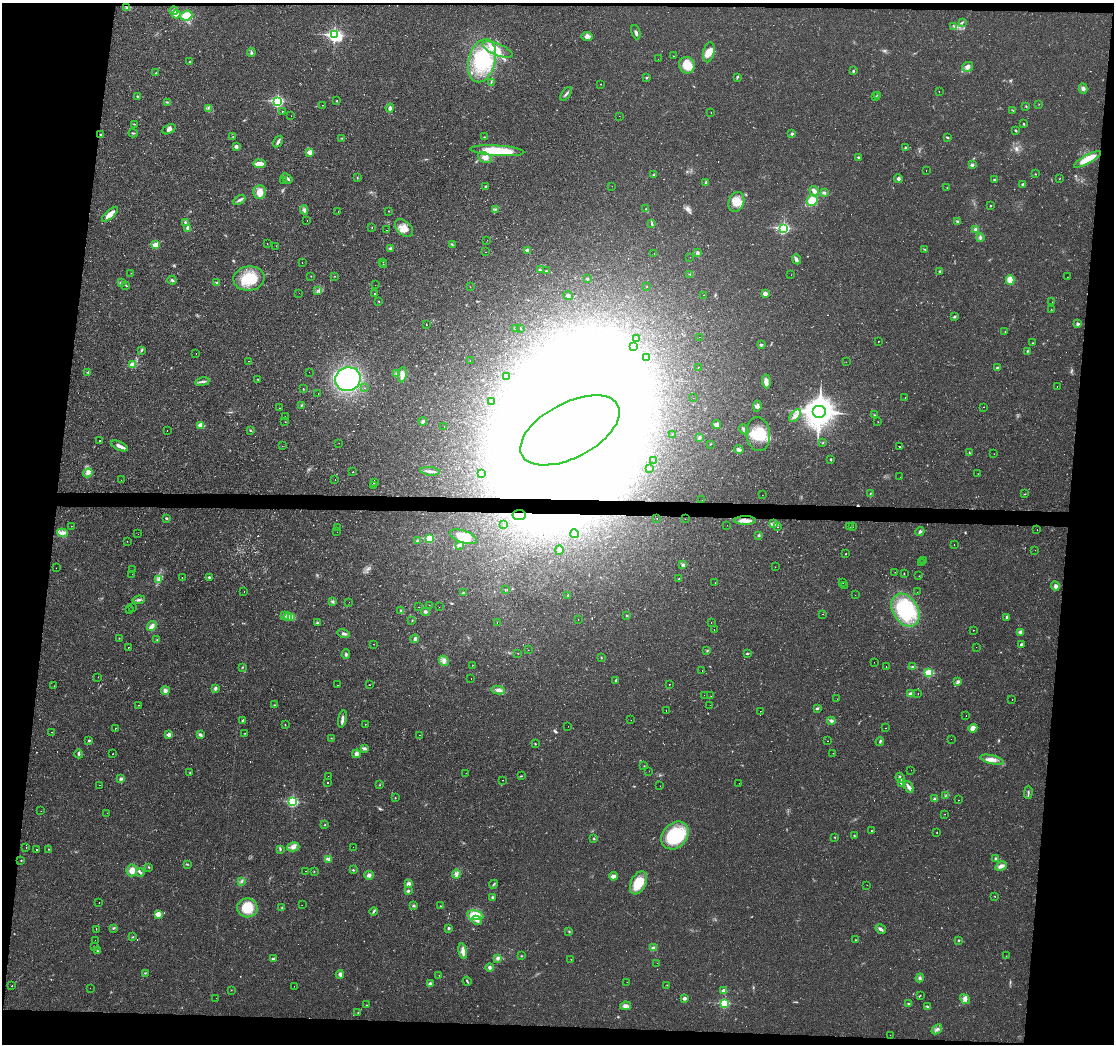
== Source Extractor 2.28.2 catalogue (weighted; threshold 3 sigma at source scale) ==
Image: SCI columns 1-4448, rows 103-4268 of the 4448 x 4473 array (HDU 1 of 3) = the unmasked area's bounding box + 8 px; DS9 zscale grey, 4 x 4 block average (1 PNG px = mean of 4 x 4 image px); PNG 1116 x 1046 px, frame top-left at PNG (2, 3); each listed source drawn as its Kron ellipse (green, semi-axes under 4 px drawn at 4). Shown black and unused: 12% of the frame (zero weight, under 2 of 3 exposures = <1% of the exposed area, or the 3 px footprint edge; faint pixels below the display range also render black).
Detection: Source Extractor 2.28.2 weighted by HDU 2 'WHT'. Background 0.0201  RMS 0.006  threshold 0.0269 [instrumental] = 3 sigma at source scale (4.5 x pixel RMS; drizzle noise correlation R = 1.50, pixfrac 1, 0.05/0.05 arcsec/px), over >= 5 px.
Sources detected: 617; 16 too faint to see at this stretch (4 x 4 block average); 17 inside a brighter object's white glare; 39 cosmic-ray / hot-pixel residue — neither listed nor drawn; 5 coinciding with a brighter row at this scale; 11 inside a brighter listed object's ellipse — not listed separately; of the other 529, all 500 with FLUX_AUTO >= 0.671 (the completeness limit of this list) listed and drawn (29 fainter detections not listed), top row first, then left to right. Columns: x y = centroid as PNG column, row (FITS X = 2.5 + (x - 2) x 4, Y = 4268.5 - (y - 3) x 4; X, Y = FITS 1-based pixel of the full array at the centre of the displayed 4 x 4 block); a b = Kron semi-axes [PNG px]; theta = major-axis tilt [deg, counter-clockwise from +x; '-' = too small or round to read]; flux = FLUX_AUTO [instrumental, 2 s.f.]
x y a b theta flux
127 7 3 3 - 4.5
174 11 4 3 - 14
176 14 4 3 - 14
186 16 6 5 - 55
962 22 4 2 - 3.1
954 27 3 2 - 3.3
636 32 7 3 -71 7.8
334 35 3 3 - 790
587 37 5 4 - 12
497 50 16 5 -22 43
251 52 4 2 - 4.9
709 52 10 5 78 30
673 56 2 2 - 1.8
658 59 2 2 - 1.7
190 61 3 2 - 2.8
482 61 22 13 76 180
687 65 8 8 - 64
968 67 5 4 - 14
853 70 3 2 - 3.3
155 73 3 2 - 2.2
737 77 4 2 - 3.6
646 78 2 2 - 4.4
491 82 4 2 - 3.2
601 84 2 2 - 0.97
1083 89 5 3 - 11
939 91 2 2 - 2.1
566 94 8 2 54 6.5
878 95 2 2 - 2
137 96 2 2 - 3.2
876 97 2 2 - 2.7
277 101 3 2 - 530
337 101 2 2 - 3.6
167 102 2 2 - 2.4
1039 104 2 2 - 0.99
322 105 2 2 - 0.77
1026 106 3 2 - 2.6
208 108 2 2 - 1.7
390 108 4 3 - 8.5
1013 110 2 2 - 1.3
282 111 2 2 - 10
711 112 2 2 - 1.1
291 116 2 2 - 1.8
619 116 2 2 - 3
134 124 3 2 - 1.9
1024 124 3 2 - 2.3
169 129 7 4 27 13
1016 131 3 2 - 3.3
133 133 4 2 - 3.5
792 134 4 2 - 4.5
100 135 2 2 - 1.8
233 136 2 2 - 1.1
484 137 2 2 - 2.6
947 137 3 2 - 3.8
342 138 2 2 - 1.4
278 142 6 3 56 8.6
236 146 3 3 - 9.5
906 148 2 2 - 14
497 151 27 5 -4 160
310 152 2 2 - 64
858 157 2 2 - 5.7
485 158 7 5 -26 16
1088 159 15 4 29 60
259 164 6 3 -5 34
972 165 3 3 - 7.9
926 170 2 2 - 1.3
1035 174 2 2 - 1.6
654 175 3 2 - 8.5
287 178 6 3 -36 8.5
357 178 2 2 - 1.9
898 179 4 3 - 9.2
1059 179 2 2 - 1.1
994 180 3 2 - 3.1
283 181 2 2 - 1.4
706 183 4 2 - 5.8
1023 184 3 2 - 4.8
486 186 2 2 - 2.3
612 186 2 2 - 0.91
947 188 2 2 - 0.83
814 191 5 3 - 18
259 192 7 6 - 33
824 193 3 3 - 5.9
239 200 7 2 29 8.3
812 201 5 5 - 46
736 202 10 7 70 39
991 206 2 2 - 2.4
495 209 3 2 - 2.9
646 209 2 2 - 2.7
304 210 5 3 - 8.6
389 211 2 2 - 2.4
338 212 2 2 - 1.7
110 214 10 3 41 37
307 221 2 2 - 25
185 222 3 3 - 3.7
958 222 4 2 - 3.6
652 224 4 2 - 3.9
372 227 2 2 - 1.2
188 228 3 3 - 9.5
404 228 11 7 -42 30
783 228 3 2 - 520
387 230 2 2 - 1.2
976 230 4 3 - 9.6
980 237 4 2 - 5.7
487 240 2 2 - 1.9
267 244 2 2 - 0.78
155 245 2 2 - 89
452 245 3 2 - 4
276 246 2 2 - 2.3
390 248 3 3 - 5.6
925 249 4 2 - 3
527 250 2 2 - 35
486 252 2 2 - 1.4
654 253 2 2 - 8.4
697 253 3 2 - 9.8
690 257 2 2 - 1.9
797 259 5 3 - 8.2
383 262 2 2 - 1.1
302 263 2 2 - 0.91
383 264 2 2 - 1.4
540 270 3 2 - 4.7
546 271 2 2 - 2
940 271 2 2 - 3.1
131 273 2 2 - 0.75
689 274 2 2 - 1.9
791 275 2 2 - 0.72
311 276 2 2 - 1
334 276 2 2 - 1.3
1067 277 2 2 - 3.9
249 279 15 12 8 110
587 279 2 2 - 3.4
172 280 4 3 - 5.3
1010 280 5 3 - 47
121 282 3 3 - 5.1
217 283 3 2 - 3.2
126 285 3 2 - 2.1
375 285 2 2 - 0.99
647 286 2 2 - 0.97
470 287 2 2 - 1.3
317 290 2 2 - 1.2
299 293 2 2 - 1.4
765 293 4 3 - 14
374 294 2 2 - 9.1
703 295 2 2 - 15
568 296 5 2 - 4.8
379 301 2 2 - 4.6
1052 302 2 2 - 4.7
1051 309 2 2 - 0.7
955 317 3 2 - 4.9
426 324 2 2 - 2.1
1078 324 4 3 - 4.9
521 328 2 2 - 1.1
515 329 3 2 - 2.9
1005 332 2 2 - 3.2
699 337 2 2 - 2.4
636 338 2 2 - 4.2
878 341 2 2 - 4.1
1032 343 2 2 - 1.5
761 345 2 2 - 12
633 347 2 2 - 0.68
142 350 3 2 - 3.4
1027 351 3 2 - 3.5
196 354 2 2 - 5.1
647 358 2 2 - 6.1
249 361 2 2 - 3.2
470 361 2 2 - 0.96
846 362 2 2 - 1
132 365 2 2 - 94
699 367 2 2 - 12
997 368 2 2 - 9.8
88 372 2 2 - 6
309 372 2 2 - 0.79
397 373 3 2 - 4.1
402 375 8 4 84 20
506 376 2 2 - 1.3
258 379 2 2 - 1.7
348 379 13 12 - 470
766 381 7 3 -86 19
202 382 7 2 9 8.7
1057 387 2 2 - 1.6
364 388 2 2 - 3.9
303 389 3 2 - 1.5
318 394 2 2 - 4.4
693 398 2 2 - 2.3
905 398 2 2 - 1.2
491 401 2 2 - 2.6
302 405 2 2 - 2.3
757 406 6 3 81 9.6
984 407 2 2 - 3.9
280 408 2 2 - 1
819 412 7 6 - 4900
874 415 2 2 - 1.9
795 416 7 4 49 16
285 417 2 2 - 1.8
423 421 4 3 - 5.6
285 422 2 2 - 3.5
878 422 2 2 - 1.6
201 425 2 2 - 96
717 425 4 3 - 16
444 426 2 2 - 4.7
744 429 6 3 -50 8.4
250 430 3 2 - 2.6
570 430 54 27 28 4700
167 431 2 2 - 1.5
758 434 17 12 -83 92
672 435 2 2 - 0.88
699 438 3 3 - 6.1
100 441 2 2 - 4.2
339 443 2 2 - 2.9
823 443 2 2 - 1.6
710 444 2 2 - 1
119 446 9 3 -25 19
282 446 2 2 - 2.9
900 447 2 2 - 22
739 449 5 3 - 9.3
969 453 2 2 - 1.8
994 454 2 2 - 1.1
831 459 2 2 - 4.2
653 460 2 2 - 0.72
649 468 2 2 - 1.4
430 471 9 2 -5 11
352 472 2 2 - 4.7
88 473 5 4 - 13
481 473 3 2 - 2.9
978 474 2 2 - 1.2
900 477 2 2 - 4.5
335 479 2 2 - 2.5
121 480 2 2 - 0.71
374 483 2 2 - 2.9
374 485 2 2 - 3.3
870 493 2 2 - 1.9
1025 494 2 2 - 0.92
763 495 2 2 - 0.76
702 500 2 2 - 0.74
519 515 6 5 - 19
166 518 3 2 - 4
657 518 2 2 - 1.1
685 519 2 2 - 20
745 520 10 3 0 26
774 523 4 2 - 7.1
503 525 2 2 - 1.5
727 525 2 2 - 1.5
72 526 2 2 - 1.9
337 527 2 2 - 0.67
778 527 2 2 - 1.7
849 527 2 2 - 1
853 527 2 2 - 1.4
1037 529 2 2 - 0.95
337 532 2 2 - 1.9
920 532 4 3 - 6
62 533 5 4 - 14
138 534 2 2 - 1.7
574 534 4 3 - 6.3
759 535 3 2 - 2.4
463 537 14 6 -19 69
429 538 2 2 - 200
127 541 2 2 - 0.78
418 541 2 2 - 20
460 545 3 2 - 4.8
954 545 2 2 - 5.3
559 550 4 3 - 6
1035 550 2 2 - 2.3
845 554 2 2 - 1.2
924 560 2 2 - 12
921 563 2 2 - 2.4
683 565 2 2 - 13
775 567 2 2 - 1.2
56 568 2 2 - 1.1
132 570 2 2 - 0.68
895 572 2 2 - 2
132 574 2 2 - 0.9
904 574 3 2 - 1.2
919 576 2 2 - 2.2
182 577 2 2 - 8.3
209 577 2 2 - 13
158 579 3 2 - 6.4
679 579 2 2 - 2.4
715 583 2 2 - 1.7
843 583 2 2 - 2.6
844 585 2 2 - 1.4
1055 586 4 4 - 11
505 589 2 2 - 1.4
244 592 2 2 - 1.4
917 592 2 2 - 2.8
463 593 2 2 - 5.1
568 595 3 2 - 3.2
855 595 2 2 - 0.83
139 600 6 2 9 6.7
332 602 3 2 - 4.6
349 602 2 2 - 8.3
429 605 2 2 - 0.88
133 607 2 2 - 1.3
418 607 2 2 - 2.1
439 607 2 2 - 5.6
130 610 2 2 - 1.5
905 610 18 12 -58 290
401 611 3 2 - 3.9
425 612 4 3 - 5.5
822 614 2 2 - 3.5
285 615 2 2 - 2.7
627 616 3 2 - 2.1
288 617 4 2 - 7.5
292 617 3 2 - 3.3
1007 617 4 2 - 5.9
578 619 2 2 - 1.2
412 621 2 2 - 1.3
317 623 3 2 - 4.4
497 623 2 2 - 8.4
711 623 2 2 - 3.7
152 626 5 3 - 20
714 630 2 2 - 50
973 630 2 2 - 6.5
1021 632 3 3 - 11
343 633 6 3 -16 8.4
119 638 2 2 - 1
415 639 4 3 - 8.5
157 640 2 2 - 2.2
374 644 2 2 - 1.6
1021 645 4 2 - 6.3
128 647 2 2 - 2.5
976 647 2 2 - 1.3
528 650 2 2 - 0.76
707 651 2 2 - 2.6
518 653 2 2 - 0.96
747 653 3 2 - 4.1
346 654 5 3 - 5.5
601 658 2 2 - 1.7
444 661 5 4 - 13
874 662 2 2 - 2
472 665 2 2 - 0.81
242 667 2 2 - 1.7
886 667 2 2 - 9.4
912 667 2 2 - 1.7
702 670 2 2 - 18
929 673 2 2 - 220
98 677 2 2 - 0.71
471 679 2 2 - 1.1
616 680 2 2 - 6.6
958 682 4 3 - 8.3
669 684 2 2 - 2.8
337 685 2 2 - 3.4
369 685 2 2 - 2.4
54 686 2 2 - 4.7
215 688 3 2 - 7.8
498 690 7 3 -9 11
165 691 4 3 - 8.4
911 694 3 3 - 10
918 694 2 2 - 5.8
704 695 2 2 - 2
711 696 2 2 - 1.5
837 699 2 2 - 1.7
1012 700 2 2 - 4.9
138 705 2 2 - 1.5
275 705 3 2 - 2.9
710 705 2 2 - 2.4
817 708 2 2 - 10
666 710 2 2 - 4.6
760 711 2 2 - 3.5
966 716 2 2 - 4.3
342 719 9 2 79 13
631 720 2 2 - 0.74
242 721 3 2 - 2.2
831 721 4 3 - 9.7
365 724 2 2 - 2.2
285 725 2 2 - 1.1
568 726 2 2 - 1.1
115 728 2 2 - 9.3
886 728 2 2 - 0.85
973 728 4 4 - 22
52 732 2 2 - 3.8
245 733 2 2 - 1.7
169 735 2 2 - 39
200 735 4 3 - 8.3
419 735 2 2 - 9.9
331 738 2 2 - 1.3
951 739 2 2 - 1.5
89 740 2 2 - 4
827 741 2 2 - 1.6
880 742 5 2 - 4.5
535 744 2 2 - 2.1
364 748 3 3 - 7.4
113 753 2 2 - 1.2
833 753 2 2 - 1.3
79 754 4 2 - 4.5
356 754 4 3 - 8.2
992 760 12 4 -14 25
644 766 2 2 - 1.5
911 770 2 2 - 0.86
649 771 2 2 - 0.95
190 773 2 2 - 2.1
466 773 2 2 - 0.91
328 776 2 2 - 8.2
521 776 3 2 - 2.6
900 778 5 2 - 8.4
121 779 3 2 - 8.2
502 780 2 2 - 1.3
328 782 2 2 - 2.3
739 783 2 2 - 1
901 783 3 3 - 5.7
100 785 2 2 - 2.3
380 785 2 2 - 1.3
660 786 2 2 - 3
908 787 6 3 -55 13
1028 792 6 2 88 5.1
945 796 2 2 - 1.2
395 798 2 2 - 2.4
935 799 3 3 - 5.4
959 800 2 2 - 0.88
292 801 3 2 - 430
41 811 2 2 - 0.68
107 813 2 2 - 0.94
945 814 2 2 - 0.9
325 825 2 2 - 1.9
871 830 2 2 - 2.3
937 833 2 2 - 1.5
675 835 15 12 46 230
854 835 2 2 - 1.5
835 837 2 2 - 1.8
593 839 2 2 - 4.1
293 847 6 4 16 16
353 847 2 2 - 3.1
26 848 2 2 - 16
37 849 2 2 - 2.9
49 849 2 2 - 1.6
280 849 3 2 - 3
329 859 3 3 - 7
995 859 3 2 - 3.8
21 861 2 2 - 1.3
188 865 2 2 - 1.3
1001 866 6 3 30 18
149 867 3 2 - 2.2
132 870 6 5 - 26
353 870 2 2 - 3.9
305 871 2 2 - 3.2
314 871 2 2 - 1.4
140 872 4 3 - 7
456 874 4 4 - 11
369 875 4 4 - 11
613 876 4 4 - 13
241 881 3 2 - 3.8
638 883 12 7 64 93
409 884 4 3 - 13
494 884 4 2 - 4.1
867 885 2 2 - 2.4
408 891 2 2 - 6.4
994 896 2 2 - 1.4
492 897 2 2 - 5.3
99 902 2 2 - 0.95
302 905 2 2 - 2
414 906 3 2 - 4
441 906 3 2 - 1.9
247 908 10 9 - 86
282 908 2 2 - 1.8
374 911 4 2 - 4.7
158 914 2 2 - 78
475 915 8 5 -9 66
477 920 5 3 - 11
114 928 3 2 - 4.1
449 928 3 2 - 4.5
96 929 2 2 - 9.3
881 929 5 3 - 9.9
569 931 3 2 - 2.3
133 937 2 2 - 1.9
95 940 2 2 - 0.85
855 940 2 2 - 1.7
959 940 2 2 - 2.6
94 946 2 2 - 2.5
654 948 4 3 - 9.3
97 951 3 2 - 2
463 951 8 4 -80 21
521 956 2 2 - 2.1
1006 956 2 2 - 1.2
498 958 4 3 - 9.5
273 959 4 2 - 7.2
571 959 2 2 - 0.79
657 963 2 2 - 0.73
490 967 4 3 - 8.3
145 973 3 2 - 2.2
340 974 4 4 - 11
439 975 2 2 - 0.88
920 978 4 3 - 5.9
467 981 5 2 - 3.8
627 982 2 2 - 0.7
430 984 3 3 - 12
667 985 2 2 - 1.7
12 986 2 2 - 11
294 986 2 2 - 0.79
90 988 2 2 - 4.5
231 990 2 2 - 1
724 991 2 2 - 38
920 995 2 2 - 1.1
216 998 2 2 - 1.2
684 998 2 2 - 28
965 999 5 3 - 10
724 1003 2 2 - 260
909 1004 2 2 - 2.4
366 1005 2 2 - 1.5
626 1006 5 3 - 13
927 1006 3 2 - 3.2
358 1013 2 2 - 1.2
937 1029 6 2 40 6.8
890 1035 2 2 - 0.69
Overlapping masked pixels (flux is a lower limit): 1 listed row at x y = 519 515
Diffuse or blended objects may show on this block-average render without a row.